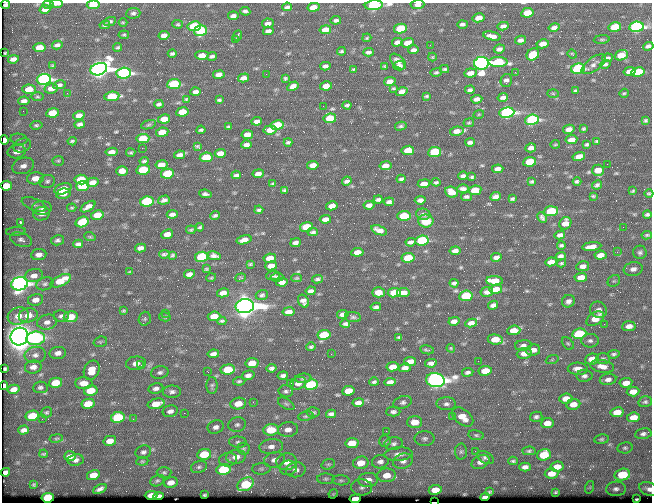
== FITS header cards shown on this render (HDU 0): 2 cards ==
NAXIS1  =                  650 / Width of table row in bytes
NAXIS2  =                  500 / Number of rows in table

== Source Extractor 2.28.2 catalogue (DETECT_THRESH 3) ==
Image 650 x 500 px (HDU 0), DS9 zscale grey, 1 PNG px = 1 image px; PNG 654 x 504 px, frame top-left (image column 1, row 500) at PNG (2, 3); each listed source drawn as its Kron ellipse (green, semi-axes under 4 px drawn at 4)
Background 353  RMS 1.1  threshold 3.44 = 3 sigma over >= 5 px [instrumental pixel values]
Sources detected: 535; of the 535, the 500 brightest by FLUX_AUTO listed and drawn (35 fainter detections omitted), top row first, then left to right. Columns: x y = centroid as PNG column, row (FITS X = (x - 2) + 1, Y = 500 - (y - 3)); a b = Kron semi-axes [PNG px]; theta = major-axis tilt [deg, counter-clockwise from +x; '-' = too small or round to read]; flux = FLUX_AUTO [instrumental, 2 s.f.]
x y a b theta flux
48 3 6 2 0 90
56 3 6 2 1 1200
417 4 7 4 3 320
6 5 4 3 - 120
93 5 6 4 6 1900
374 5 9 4 5 12000
287 7 5 3 - 170
313 7 6 4 11 900
45 9 5 4 - 420
245 11 5 3 - 160
133 13 7 5 5 200
527 13 6 4 9 1900
233 16 5 3 - 240
479 18 6 4 13 750
336 20 5 3 - 200
110 22 6 3 27 160
123 22 4 3 - 70
268 23 5 5 - 420
178 24 5 4 - 100
462 24 5 3 - 200
105 25 5 4 - 140
194 26 6 5 - 4600
503 26 5 4 - 310
554 27 5 4 - 300
615 27 6 4 11 2600
636 27 7 5 9 18000
400 29 6 5 - 3800
325 30 6 4 11 900
201 31 6 5 - 4900
268 31 5 4 - 260
124 35 5 3 - 100
164 35 5 4 - 390
238 35 5 3 - 240
492 36 9 4 -12 420
367 38 4 3 - 85
602 39 8 3 4 100
236 40 3 2 - 83
520 40 5 4 - 280
397 42 5 4 - 350
407 43 6 4 16 770
543 44 6 4 11 730
57 45 5 3 - 220
430 45 2 2 - 120
648 46 5 4 - 220
40 47 6 4 8 1000
118 47 4 3 - 110
499 49 5 4 - 290
414 50 5 3 - 230
341 51 4 3 - 120
368 52 5 4 - 230
5 53 3 2 - 69
172 53 4 3 - 140
533 54 7 5 37 2600
572 54 5 3 - 78
202 55 6 4 -1 610
621 55 7 5 22 1400
212 56 5 3 - 160
432 57 4 4 - 72
607 58 5 3 - 180
13 59 5 4 - 350
398 62 10 5 -43 400
498 62 9 5 1 4300
481 63 7 6 - 54000
594 64 14 6 36 360
605 64 5 4 - 160
53 65 4 3 - 84
325 66 5 4 - 220
385 66 3 3 - 83
399 66 6 4 2 290
99 69 8 6 18 65000
354 69 4 3 - 95
444 69 4 3 - 130
578 69 7 5 9 12000
436 72 6 4 14 120
515 72 3 2 - 110
630 72 6 4 12 870
638 72 7 4 10 3300
124 73 7 5 5 20000
470 73 6 4 6 540
266 74 2 2 - 110
219 75 6 4 10 400
243 78 6 4 16 330
44 79 7 5 8 18000
285 79 4 3 - 110
506 80 7 5 73 250
390 81 6 4 12 600
174 84 7 5 7 5700
59 85 6 4 11 170
293 86 6 4 31 350
326 86 6 4 13 730
51 88 7 5 10 500
393 88 4 3 - 94
29 89 6 5 - 990
470 90 5 3 - 170
576 91 4 3 - 120
196 92 5 4 - 290
402 92 6 4 15 450
67 93 4 3 - 92
553 93 6 4 -2 73
624 93 5 4 - 87
112 96 7 5 8 3300
427 96 4 3 - 100
37 97 6 3 0 86
503 97 5 4 - 250
186 99 4 3 - 82
477 99 5 4 - 350
219 100 4 3 - 110
24 101 5 4 - 260
159 104 5 3 - 160
347 105 4 3 - 150
323 106 2 2 - 140
23 111 2 2 - 70
182 112 6 4 9 1600
53 113 6 4 10 1800
507 113 7 5 6 21000
479 114 5 3 - 71
79 115 6 4 18 490
330 118 6 5 - 1700
164 119 6 4 11 870
532 120 7 5 7 12000
646 120 4 3 - 110
257 121 5 4 - 300
469 123 5 2 - 85
80 124 5 4 - 230
36 125 6 4 6 130
148 125 8 3 19 93
277 125 6 4 9 3800
401 126 6 4 14 120
228 127 4 3 - 120
569 129 6 4 13 420
583 129 3 3 - 95
201 130 4 3 - 120
270 130 6 4 6 700
457 131 7 4 8 570
162 132 6 4 9 1300
247 134 6 4 11 620
143 138 6 4 7 2100
19 139 8 5 -8 190
4 140 4 4 - 610
571 140 6 4 9 600
72 141 4 3 - 110
597 141 4 3 - 84
288 142 4 3 - 120
470 142 5 4 - 230
555 144 5 2 - 75
587 144 4 3 - 120
22 145 9 6 21 280
246 145 5 4 - 250
197 146 4 3 - 91
142 148 2 2 - 640
531 148 5 4 - 320
408 150 6 4 9 1700
17 152 9 6 11 680
112 152 6 4 8 480
435 152 6 5 - 4700
131 153 4 2 - 93
220 153 5 4 - 470
180 155 5 4 - 300
579 156 6 4 15 590
206 157 6 4 8 2100
58 161 5 5 - 100
144 161 4 3 - 110
530 162 6 5 - 3100
607 164 2 2 - 220
161 165 6 4 9 670
313 165 6 4 9 590
23 166 11 8 17 560
385 166 6 4 10 460
498 169 6 4 6 380
143 170 7 5 12 3300
598 170 6 5 - 920
122 171 5 4 - 520
167 174 6 5 - 3100
258 174 6 4 9 320
236 175 5 3 - 160
463 176 5 3 - 180
472 177 4 3 - 110
35 178 8 6 8 980
401 179 4 3 - 150
81 180 6 5 - 1900
47 181 8 6 17 210
347 181 5 4 - 200
577 181 4 3 - 120
93 182 6 4 14 600
436 182 4 3 - 120
532 182 4 3 - 120
273 184 3 3 - 94
424 184 6 4 8 990
597 185 5 4 - 160
6 186 6 5 - 1400
82 186 6 5 - 3500
63 189 9 5 19 1300
463 189 6 4 1 250
284 190 4 3 - 130
475 190 6 4 8 1700
633 191 3 2 - 78
451 192 6 5 - 950
63 194 7 5 12 410
206 194 6 3 -6 200
649 194 4 2 - 97
495 196 5 4 - 310
593 196 3 3 - 89
466 197 5 3 - 180
512 199 4 3 - 120
164 200 6 3 17 200
378 200 4 3 - 170
420 200 5 4 - 290
147 201 7 5 9 6600
389 202 5 3 - 210
34 204 13 6 -22 300
369 205 5 4 - 320
332 206 6 4 12 610
88 207 8 4 33 450
42 208 10 7 4 290
72 208 4 3 - 94
259 210 4 3 - 140
551 211 7 5 5 5200
42 214 8 6 12 490
172 214 5 4 - 260
423 214 7 5 -8 210
647 214 4 3 - 150
97 215 6 4 11 1200
215 215 5 3 - 140
404 216 7 5 3 2800
542 217 6 4 -61 190
325 219 6 4 5 380
426 221 8 6 0 1100
20 222 3 3 - 140
82 222 7 5 19 2500
565 223 6 5 - 730
200 227 4 3 - 100
306 227 6 4 9 2700
623 227 2 2 - 240
191 230 5 3 - 89
379 230 8 4 -21 480
16 231 10 4 5 170
313 232 5 3 - 150
167 234 6 4 24 570
560 235 5 4 - 250
647 235 5 3 - 110
90 237 6 3 -18 81
21 240 11 6 -17 320
57 240 6 5 - 190
244 240 7 4 15 430
422 240 7 5 8 7400
411 242 5 4 - 220
296 243 5 3 - 230
78 244 5 4 - 210
561 245 4 3 - 140
592 246 9 4 7 560
140 248 5 4 - 320
455 251 5 4 - 280
357 252 6 4 8 620
617 252 4 3 - 73
640 252 7 6 - 200
164 254 5 3 - 130
39 255 8 5 8 460
172 255 4 2 - 100
600 255 6 4 5 630
214 256 7 4 -8 270
561 256 5 4 - 240
202 257 7 5 9 5700
496 257 5 4 - 340
270 258 6 4 8 880
408 258 6 5 - 2400
551 262 6 4 8 570
562 263 4 3 - 110
250 264 4 3 - 94
271 266 6 4 9 670
583 266 6 5 - 370
206 269 4 3 - 92
633 269 9 7 10 390
130 272 3 2 - 78
189 274 5 4 - 310
273 275 6 4 4 150
34 276 9 6 12 520
277 277 6 4 6 170
581 277 6 4 7 750
211 278 5 3 - 70
240 278 5 2 - 71
297 278 5 4 - 83
317 279 5 3 - 150
61 281 11 5 26 1800
494 281 8 4 -2 1400
614 281 7 5 42 130
282 282 6 4 7 380
454 283 4 3 - 160
19 284 8 6 11 34000
45 284 8 6 19 210
496 289 6 4 10 750
311 291 5 4 - 260
378 292 6 5 - 940
403 292 6 4 9 700
487 292 6 5 - 270
223 293 6 4 11 550
394 293 6 4 9 1800
262 295 6 5 - 140
466 296 7 5 8 3600
35 300 8 6 12 550
303 301 7 5 -60 330
568 301 7 6 - 310
493 305 5 4 - 230
245 306 9 7 6 120000
376 307 5 3 - 170
598 310 9 8 - 390
123 311 4 4 - 95
289 312 6 4 9 530
165 313 3 2 - 84
343 314 6 4 12 380
28 315 9 7 12 840
18 316 11 8 18 750
61 316 7 6 - 230
214 316 6 4 6 1200
71 317 7 5 10 1300
165 317 6 4 -13 99
353 317 8 5 -7 160
145 319 7 6 - 150
595 319 10 6 33 1100
222 321 4 3 - 110
454 321 5 4 - 300
47 322 10 7 12 440
471 323 6 4 9 430
345 324 5 3 - 160
604 324 2 2 - 340
629 326 7 5 6 460
514 330 6 4 4 780
579 334 7 5 9 4400
324 335 6 5 - 2800
19 336 9 8 - 160000
399 337 4 3 - 120
36 338 9 6 6 7800
495 339 8 5 -7 1300
590 341 8 7 - 260
100 342 7 5 18 120
568 343 7 5 -47 130
523 345 8 5 6 250
311 347 4 3 - 120
451 348 4 3 - 78
427 350 7 3 -11 120
533 350 7 5 8 470
58 353 8 6 7 420
524 353 7 5 7 680
213 354 6 4 8 290
331 354 2 2 - 190
614 354 6 3 9 140
35 355 11 8 6 410
603 358 7 5 -1 150
592 359 7 5 7 910
552 360 6 4 20 120
410 361 6 4 10 530
478 361 2 2 - 160
136 363 10 7 5 550
252 363 6 5 - 1100
431 363 6 4 11 260
141 365 2 2 - 95
602 366 12 6 -10 510
33 367 8 6 11 430
393 367 6 4 10 800
272 368 5 4 - 220
405 368 6 4 13 360
5 369 4 3 - 130
228 369 7 5 5 2600
578 369 10 6 -3 570
92 370 10 7 65 1200
485 371 6 5 - 1400
160 372 9 6 12 240
208 372 3 2 - 83
468 372 6 4 9 190
248 375 6 4 14 300
283 376 5 4 - 210
584 376 8 6 0 230
303 378 8 4 5 150
608 379 8 5 11 300
435 380 9 7 -8 55000
239 381 6 4 8 130
374 382 4 3 - 130
390 382 6 4 7 320
55 383 6 5 - 1500
84 383 9 6 0 850
291 383 2 2 - 79
298 383 8 6 23 400
626 383 6 4 8 640
212 385 8 5 89 170
311 385 7 5 8 8500
4 386 4 3 - 360
40 387 7 5 6 190
156 388 7 5 10 280
14 389 6 4 13 540
91 390 7 5 11 1600
286 391 7 6 - 180
348 391 6 5 - 1000
172 392 9 6 1 260
633 392 6 4 6 720
566 398 6 5 - 720
253 402 3 3 - 87
402 402 9 6 19 230
645 402 7 5 16 160
358 403 6 4 8 380
88 404 6 5 - 1600
156 404 8 5 13 1300
238 404 8 5 9 1100
286 404 9 5 -31 170
446 404 10 6 -2 290
573 404 7 5 9 690
170 411 8 5 12 330
47 412 6 5 - 110
313 412 6 5 - 140
393 412 7 5 0 200
617 412 6 5 - 990
184 413 3 2 - 93
331 414 5 4 - 200
32 416 7 5 11 2800
306 416 7 4 10 140
453 416 4 4 - 110
118 417 7 5 10 5000
463 417 12 7 -38 1100
536 417 6 5 - 180
633 417 6 5 - 910
42 419 2 2 - 150
133 419 2 2 - 170
414 422 7 6 - 1100
547 423 6 5 - 640
237 425 9 7 14 260
216 427 8 6 19 300
288 429 10 7 9 540
24 430 5 4 - 290
271 430 7 6 - 2100
386 431 2 2 - 420
643 434 8 5 9 210
476 435 7 5 -9 150
56 438 7 3 9 93
425 438 10 7 0 270
601 439 7 4 7 140
110 441 6 5 - 690
385 441 5 5 - 150
238 442 9 5 -5 210
352 443 6 5 - 1200
394 444 9 6 7 240
271 447 12 7 4 510
625 448 8 5 8 160
243 449 6 6 - 150
475 451 2 2 - 280
529 451 6 4 1 140
143 452 8 6 17 220
461 452 8 6 88 170
44 454 4 3 - 93
204 454 7 5 11 2500
399 454 14 6 4 490
544 455 7 5 19 2600
70 456 6 5 - 420
236 457 10 7 8 680
485 458 9 5 -31 200
76 460 8 6 10 250
228 460 9 7 7 280
274 460 10 7 11 450
142 461 6 4 6 100
403 461 10 7 17 360
513 461 5 3 - 120
286 462 10 8 11 690
380 462 8 6 11 290
480 462 9 6 26 380
361 463 8 6 11 990
328 464 7 5 19 140
199 467 8 6 19 190
525 467 6 4 1 280
557 467 7 5 10 780
288 468 8 7 - 270
223 469 7 5 11 4700
261 469 9 5 2 200
296 470 10 7 8 400
6 472 4 4 - 230
164 472 7 5 0 140
552 473 7 5 6 800
93 475 6 5 - 1100
387 475 9 7 5 1000
622 475 8 6 15 3600
326 479 8 5 -2 190
341 480 9 5 -4 180
368 480 10 7 5 700
157 481 7 5 25 140
171 482 7 5 12 520
246 484 8 6 31 4100
34 485 3 3 - 90
362 487 10 8 -2 290
590 487 6 4 72 93
100 489 7 3 28 240
616 489 10 7 3 340
649 489 10 6 -18 380
435 490 6 5 - 1200
489 492 4 3 - 96
555 492 3 2 - 75
333 494 5 3 - 70
151 495 6 4 3 610
204 495 4 3 - 99
158 496 5 4 - 300
485 497 5 3 - 180
48 498 6 4 9 4200
355 499 6 4 7 950
636 499 3 2 - 75
434 502 3 2 - 170
At the frame edge (FLAGS 8, measured only in part): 12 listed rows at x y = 48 3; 56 3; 417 4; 6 5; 93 5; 374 5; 648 46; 4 140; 649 194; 4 386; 649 489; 434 502
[35 fainter detections neither listed nor drawn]